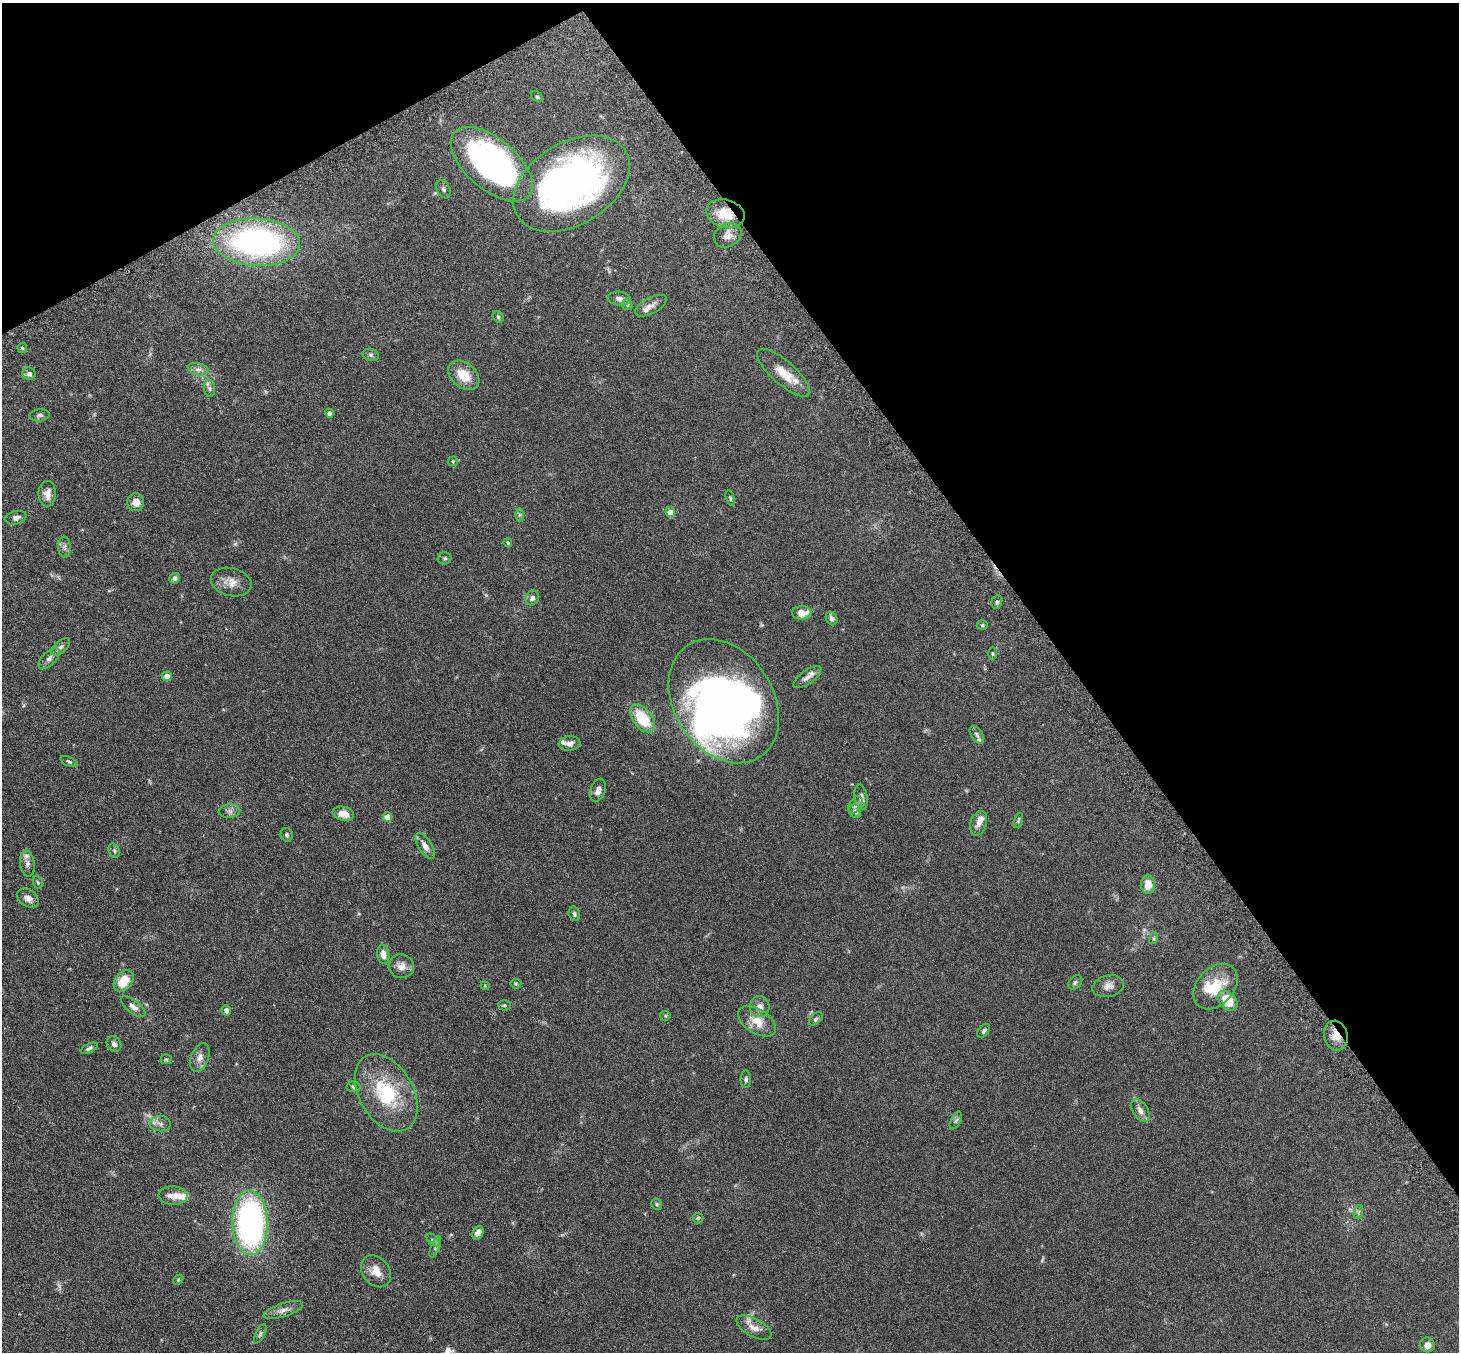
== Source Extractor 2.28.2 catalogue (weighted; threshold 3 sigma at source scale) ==
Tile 3 of 4 x 4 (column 3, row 1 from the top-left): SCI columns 2964-4420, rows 4238-5587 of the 5927 x 5916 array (HDU 1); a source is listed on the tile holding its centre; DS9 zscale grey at full resolution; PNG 1461 x 1354 px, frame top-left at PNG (2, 3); each listed source drawn as its Kron ellipse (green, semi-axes under 4 px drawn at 4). Shown black and unused: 32% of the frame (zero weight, under 3 of 6 exposures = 4% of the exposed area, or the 3 px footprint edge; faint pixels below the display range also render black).
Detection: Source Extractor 2.28.2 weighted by HDU 2 'WHT'; one run over the whole footprint, this tile lists its part. Background 0.12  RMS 0.0045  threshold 0.0185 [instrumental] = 3 sigma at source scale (4.09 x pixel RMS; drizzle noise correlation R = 1.36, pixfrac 0.8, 0.05/0.05 arcsec/px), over >= 5 px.
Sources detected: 120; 3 too faint to see at this stretch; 3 inside a brighter object's white glare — neither listed nor drawn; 7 inside a brighter listed object's ellipse — not listed separately; the other 107 listed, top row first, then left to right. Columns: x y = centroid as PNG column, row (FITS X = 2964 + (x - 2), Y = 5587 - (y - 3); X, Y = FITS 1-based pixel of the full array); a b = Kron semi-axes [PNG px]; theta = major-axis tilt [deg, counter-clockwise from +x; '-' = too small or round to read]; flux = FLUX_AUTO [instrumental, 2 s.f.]
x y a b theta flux
537 97 7 5 -37 0.64
492 164 49 25 -40 120
572 184 63 41 31 160
443 189 10 6 -64 1.1
725 214 19 14 -14 8.8
728 235 14 11 29 3
257 242 43 23 -3 95
619 299 12 7 -5 1.7
627 305 6 4 -44 0.52
651 306 17 8 28 2.7
498 317 6 5 - 0.54
22 348 5 5 - 0.52
371 355 8 6 -15 1
198 369 10 6 -13 1.6
783 373 33 12 -42 7.2
29 374 6 6 - 1.7
464 375 17 12 -39 8.2
209 388 9 5 -83 1
329 413 5 4 - 1.7
40 415 10 6 8 1.1
453 461 5 5 - 0.45
47 494 13 8 88 3
730 498 8 4 -73 0.59
136 502 9 8 - 3.1
670 512 5 4 - 5.4
519 515 6 4 -90 0.64
16 518 10 6 13 1.6
508 542 4 4 - 0.64
64 547 10 6 -86 1.3
445 558 7 6 - 0.7
174 578 5 5 - 1.1
231 582 21 14 -14 4.3
532 598 7 6 - 1.5
997 602 7 5 77 0.74
802 613 10 7 1 4.5
832 618 7 5 -59 1.4
982 625 5 5 - 0.53
61 647 11 5 41 1.3
992 654 7 3 -89 0.46
49 658 13 7 45 1.8
167 676 5 4 - 3.9
807 677 16 7 36 2.2
724 701 67 49 -57 260
642 718 16 9 -51 14
977 735 10 5 -55 1.1
570 743 11 7 7 1.9
69 762 9 4 -23 0.76
598 790 12 7 71 2.1
861 797 13 6 -81 2.1
855 805 9 6 58 1.2
229 811 11 6 5 1.5
855 811 7 6 - 1.3
343 814 11 7 -11 3.8
387 817 5 4 - 6.1
1018 821 8 4 73 0.53
979 823 12 8 72 2.4
287 835 7 6 - 0.82
425 846 14 6 -57 2.8
114 851 7 5 -69 0.82
27 863 13 7 -83 1.8
38 882 6 5 - 0.54
1148 885 9 7 -89 4.3
28 898 12 8 -36 2.4
574 914 7 5 -75 0.89
1154 938 6 4 72 0.51
383 954 9 6 -82 3.1
401 966 13 12 - 3.2
124 981 12 8 52 7.7
1075 982 8 6 47 0.83
516 984 5 5 - 0.52
485 986 4 4 - 0.35
1108 986 16 10 15 2.7
1215 987 26 18 48 12
1228 1001 11 8 -47 10
505 1005 6 5 - 0.57
133 1007 15 6 -38 1.9
760 1007 10 9 - 2.5
226 1010 5 4 - 2.1
665 1016 5 5 - 0.45
816 1019 8 5 44 0.79
757 1021 21 12 -33 5.9
984 1031 8 5 49 0.82
1336 1036 15 11 -77 4.3
114 1044 8 6 -51 1.2
89 1048 9 4 25 0.91
200 1057 15 8 69 2.6
166 1059 5 5 - 0.51
746 1079 9 5 -90 0.85
353 1087 7 5 -3 0.77
386 1093 42 27 -60 27
1140 1111 12 7 -59 2.4
956 1120 9 5 63 0.91
160 1124 10 7 -6 1.8
173 1196 14 9 -3 3.5
657 1204 6 5 - 0.56
1358 1212 7 4 71 0.69
698 1218 5 5 - 0.64
250 1223 32 17 -89 110
478 1233 7 5 59 2.4
433 1240 7 4 -44 0.76
435 1247 11 4 68 0.92
376 1271 17 13 -51 4.4
178 1280 6 4 47 0.45
283 1310 20 7 18 2.5
754 1328 19 9 -29 3.6
260 1334 10 4 63 0.85
1427 1345 7 7 - 2.2
Overlapping masked pixels (flux is a lower limit): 2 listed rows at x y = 725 214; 1336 1036